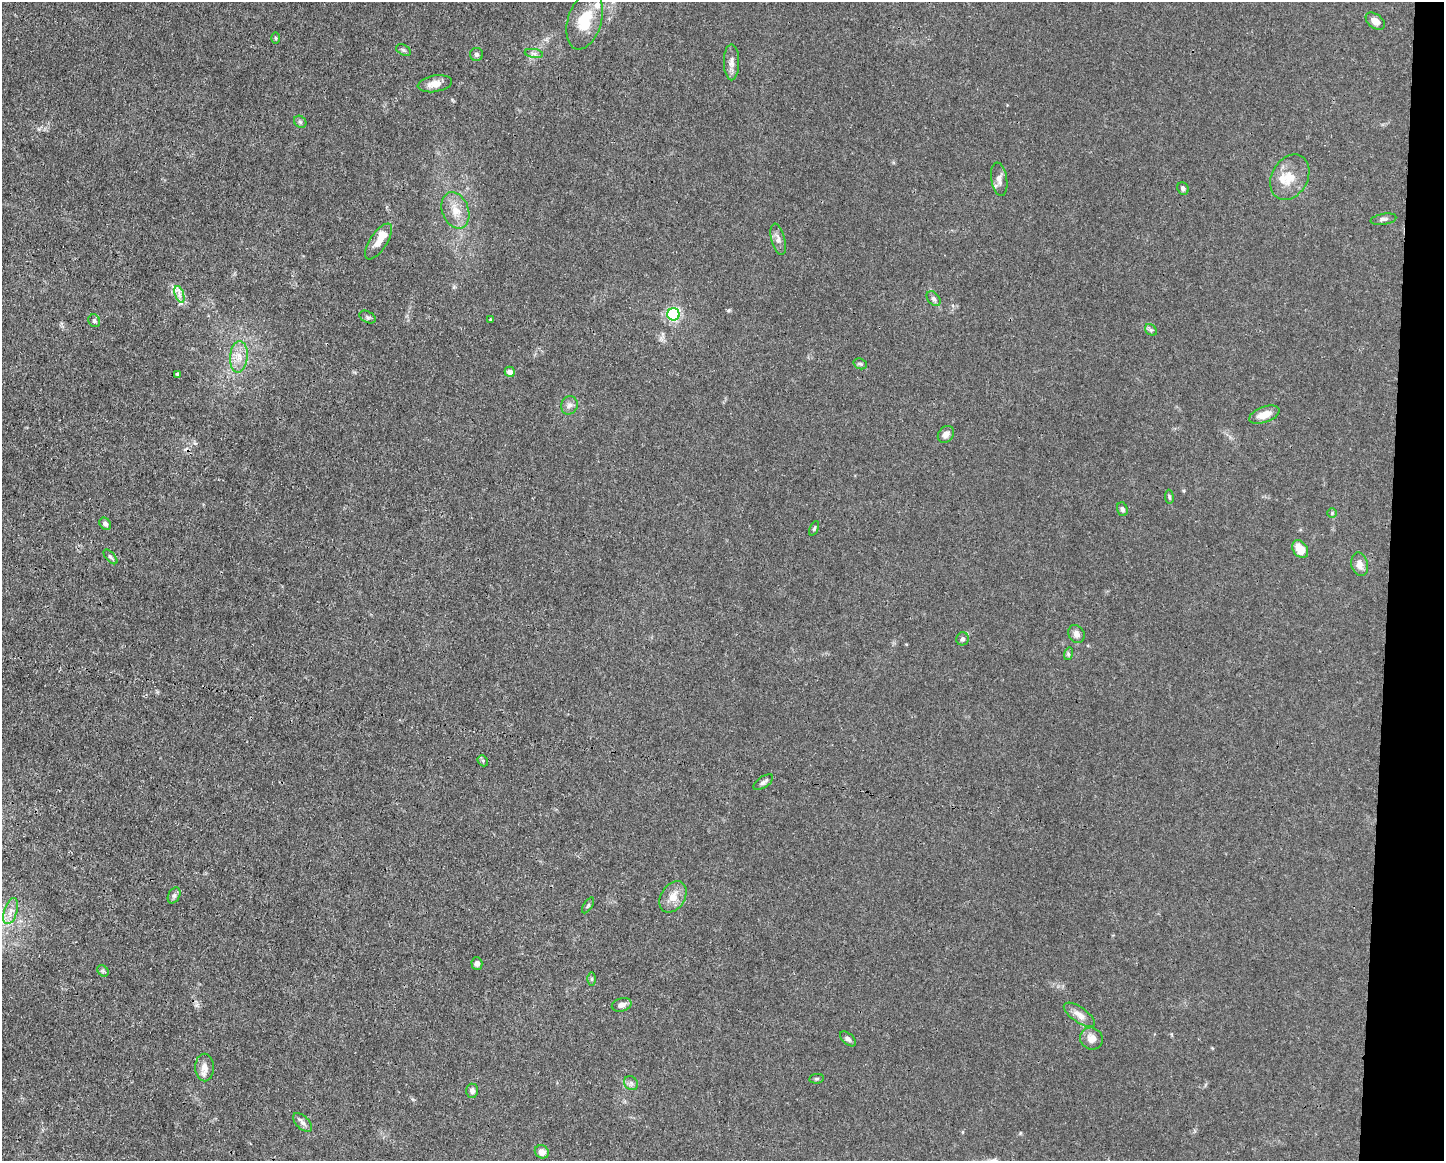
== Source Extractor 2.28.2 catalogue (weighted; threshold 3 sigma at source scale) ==
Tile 6 of 3 x 4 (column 3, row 2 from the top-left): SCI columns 2997-4438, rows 2318-3476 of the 4661 x 4634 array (HDU 1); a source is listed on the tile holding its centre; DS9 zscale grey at full resolution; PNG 1446 x 1163 px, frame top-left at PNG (2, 2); each listed source drawn as its Kron ellipse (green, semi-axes under 4 px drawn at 4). Shown black and unused: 4% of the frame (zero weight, under 3 of 4 exposures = <1% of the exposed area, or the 3 px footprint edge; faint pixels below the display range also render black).
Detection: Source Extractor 2.28.2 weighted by HDU 2 'WHT'; one run over the whole footprint, this tile lists its part. Background 0.0161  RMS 0.0025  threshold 0.0115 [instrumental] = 3 sigma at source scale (4.5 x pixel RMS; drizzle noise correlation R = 1.50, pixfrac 1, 0.05/0.05 arcsec/px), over >= 5 px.
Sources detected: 64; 1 cosmic-ray / hot-pixel residue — neither listed nor drawn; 3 inside a brighter listed object's ellipse — not listed separately; the other 60 listed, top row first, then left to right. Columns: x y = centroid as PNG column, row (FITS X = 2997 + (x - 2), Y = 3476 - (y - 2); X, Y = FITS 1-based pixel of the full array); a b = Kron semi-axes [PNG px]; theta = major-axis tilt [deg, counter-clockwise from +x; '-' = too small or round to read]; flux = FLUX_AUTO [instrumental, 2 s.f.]
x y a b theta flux
585 21 29 17 73 8.1
1375 21 11 7 -38 1.9
275 38 6 4 -89 0.28
403 50 8 5 -28 0.48
534 53 9 4 -9 0.67
477 54 6 6 - 0.56
731 62 18 7 -90 1.6
435 84 17 8 10 2.2
300 122 7 5 -44 0.51
1290 177 24 18 60 5
999 179 17 8 -81 1.5
1183 188 6 5 - 0.73
455 210 19 13 -69 3.8
1384 219 13 5 10 0.72
778 239 16 6 -75 1.3
379 241 21 8 56 2.5
179 294 9 4 -72 0.9
934 299 8 6 -51 0.72
673 314 6 6 - 48
367 317 9 5 -28 0.56
491 320 3 3 - 0.25
94 321 6 5 - 0.52
1151 330 6 5 - 0.53
239 357 16 9 84 2.8
860 364 7 5 -21 0.46
510 372 5 5 - 1.9
178 374 3 3 - 0.38
569 405 9 8 - 1.1
1264 415 16 7 20 3
946 434 9 7 53 1.3
1169 497 7 3 -82 0.34
1122 509 7 5 -71 0.59
1332 513 5 4 - 0.3
105 524 7 5 -51 0.72
814 528 8 4 65 0.43
1300 549 10 7 -54 3.7
110 557 9 4 -49 0.48
1360 564 12 8 -76 1.7
1076 634 9 7 -61 1.2
963 639 6 6 - 0.63
1068 654 6 4 74 0.42
483 761 6 4 -50 0.39
763 782 11 5 34 0.78
174 895 8 5 63 0.68
673 897 17 12 58 3
588 905 9 3 56 0.39
11 911 13 6 73 1.8
477 963 6 5 - 0.81
103 971 6 5 - 0.38
592 979 6 4 89 0.39
622 1005 10 6 14 1.2
1079 1015 18 7 -35 2.1
848 1039 9 5 -41 0.69
1091 1039 12 10 -36 2
204 1068 14 9 -90 2
816 1079 7 4 6 0.39
631 1083 7 6 - 0.71
472 1091 7 6 - 0.93
302 1123 12 6 -45 0.96
542 1152 7 6 - 1.8